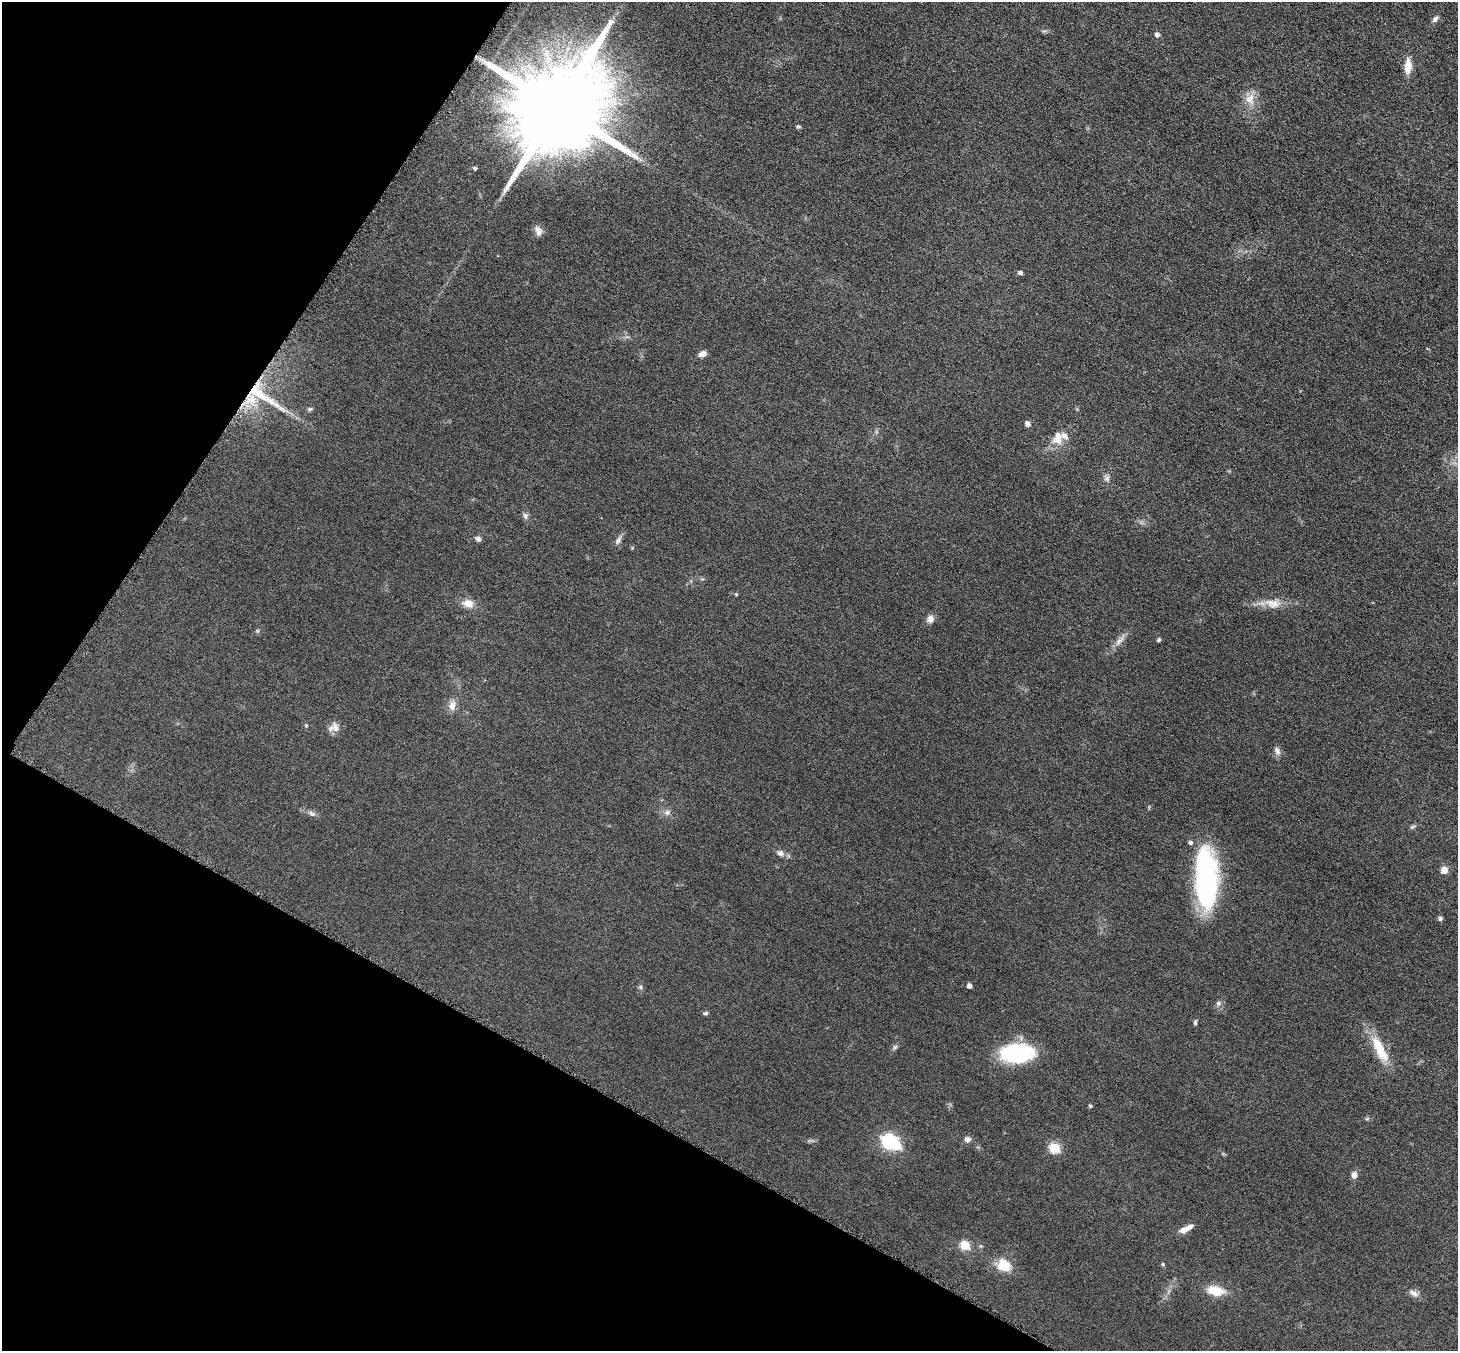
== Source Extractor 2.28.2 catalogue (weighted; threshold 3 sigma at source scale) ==
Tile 9 of 4 x 4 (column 1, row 3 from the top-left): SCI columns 21-1476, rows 1660-3008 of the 5861 x 5868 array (HDU 1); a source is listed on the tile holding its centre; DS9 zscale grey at full resolution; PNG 1460 x 1353 px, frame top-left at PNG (2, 2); no overlay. Shown black and unused: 26% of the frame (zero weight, under 3 of 6 exposures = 2% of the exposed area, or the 3 px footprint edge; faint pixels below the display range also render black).
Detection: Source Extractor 2.28.2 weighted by HDU 2 'WHT'; one run over the whole footprint, this tile lists its part. Background 0.0929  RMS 0.01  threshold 0.0408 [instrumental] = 3 sigma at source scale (4.09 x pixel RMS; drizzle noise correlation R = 1.36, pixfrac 0.8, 0.05/0.05 arcsec/px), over >= 5 px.
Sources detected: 59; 1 inside a brighter object's white glare — not listed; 4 inside a brighter listed object's ellipse — not listed separately; the other 54 listed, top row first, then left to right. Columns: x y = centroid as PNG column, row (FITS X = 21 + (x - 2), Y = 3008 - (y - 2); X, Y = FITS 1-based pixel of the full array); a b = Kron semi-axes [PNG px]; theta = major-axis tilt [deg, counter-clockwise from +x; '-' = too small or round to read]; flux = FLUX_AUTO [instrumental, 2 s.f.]
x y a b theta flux
1435 19 9 6 48 2.9
1157 34 5 5 - 3.1
1408 66 17 8 86 12
1250 99 16 13 78 11
557 107 29 22 51 21000
798 126 6 4 -2 1.4
475 168 5 4 - 1.5
538 231 14 8 -73 5.1
1020 273 6 5 - 2
702 354 9 7 24 4.5
264 397 71 10 -33 38
310 409 7 5 10 1.8
1028 424 5 5 - 5
1057 438 20 14 74 13
1107 478 9 6 43 2.9
525 516 9 5 -60 2.4
478 539 7 6 - 2.8
618 540 9 7 59 3.6
736 594 4 4 - 0.85
468 603 13 10 -12 8.7
1272 604 22 12 -12 12
930 619 10 9 - 4.7
1159 640 4 4 - 2
1120 641 16 6 47 5.8
452 706 14 9 83 6.4
306 725 5 4 - 0.99
335 727 16 10 -66 6.4
1277 751 11 7 -62 3.9
312 813 11 5 -34 3
667 813 8 6 75 3
1412 827 8 3 19 1.5
780 853 9 7 -15 4
1444 870 8 7 - 6.3
1206 880 56 20 -89 180
1440 918 5 5 - 2
969 985 4 4 - 4.4
640 987 6 5 - 1.5
1218 1003 7 6 - 2.4
705 1013 7 5 0 1.6
1195 1022 7 4 89 1.4
895 1047 8 6 18 2
1380 1049 39 12 -62 26
1016 1053 30 17 4 91
1090 1106 4 4 - 1.5
967 1139 8 7 - 3.7
889 1141 7 6 - 190
1054 1148 6 5 - 57
1354 1175 8 7 - 4
1189 1228 13 7 36 5.1
965 1245 5 5 - 44
1163 1264 5 3 - 0.99
1004 1265 19 17 -37 17
1215 1291 18 10 -14 18
1414 1293 14 7 -27 4.4
Overlapping masked pixels (flux is a lower limit): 2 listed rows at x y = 557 107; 264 397